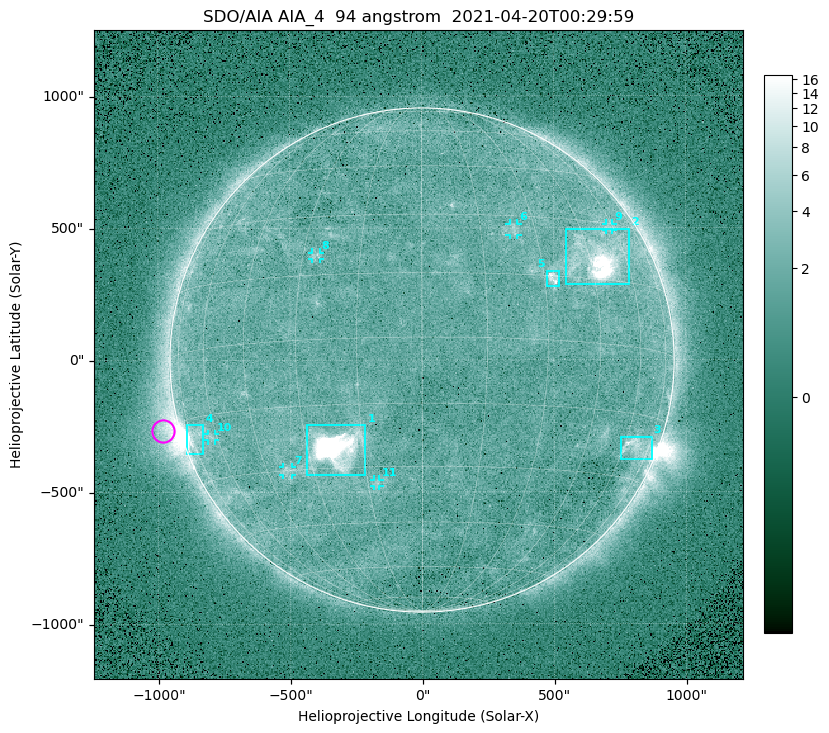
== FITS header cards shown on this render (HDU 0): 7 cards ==
TELESCOP= 'SDO/AIA '
INSTRUME= 'AIA_4   '
WAVELNTH=                   94
WAVEUNIT= 'angstrom'
DATE-OBS= '2021-04-20T00:29:59.12'
CTYPE1  = 'HPLN-TAN'
CTYPE2  = 'HPLT-TAN'

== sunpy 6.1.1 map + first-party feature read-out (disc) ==
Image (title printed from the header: SDO/AIA AIA_4  94 angstrom  2021-04-20T00:29:59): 512 x 512 px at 4.8 arcsec/px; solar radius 955 arcsec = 199 px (full disc in frame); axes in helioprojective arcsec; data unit not stated in the header (colour bar unlabelled)
Orientation: roll -0.137 deg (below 1 deg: not rotated)
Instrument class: DISC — disc imager (sunpy class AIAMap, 94 A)
Bright regions (active regions / flare kernels): reference = the median radial profile (limb darkening/brightening removed); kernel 5 px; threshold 5 sigma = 2.45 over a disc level ~1.72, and >= 1.15x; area >= 9 px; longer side >= 5 px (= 24 arcsec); searched inside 0.97 R_sun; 11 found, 11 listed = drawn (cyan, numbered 1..; 6 of them under ~33 arcsec drawn as corner ticks so the feature stays visible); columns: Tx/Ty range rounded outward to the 10 arcsec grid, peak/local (2 s.f.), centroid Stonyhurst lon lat
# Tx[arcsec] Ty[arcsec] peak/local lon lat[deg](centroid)
1 -440..-210 -440..-240 459 -22 -25
2 540..790 280..500 29 +48 +20
3 750..870 -380..-290 4.5 +67 -22
4 -900..-830 -360..-240 7.3 -72 -19
5 470..520 280..340 5.5 +32 +15
6 330..370 470..520 2.9 +24 +26
7 -530..-490 -440..-400 2.9 -38 -30
8 -420..-380 380..410 2.7 -26 +20
9 700..730 490..520 2.4 +58 +29
10 -810..-780 -300..-280 2.5 -63 -20
11 -180..-160 -480..-450 2.8 -13 -34
Off-limb structures (1.02-1.3 R_sun): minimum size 50 px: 8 found; the strongest spans PA ~85..115 deg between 1.02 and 1.21 R_sun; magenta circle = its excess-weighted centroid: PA ~105 deg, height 1.06 R_sun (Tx ~-980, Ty ~-270 arcsec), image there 4.7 x the reference